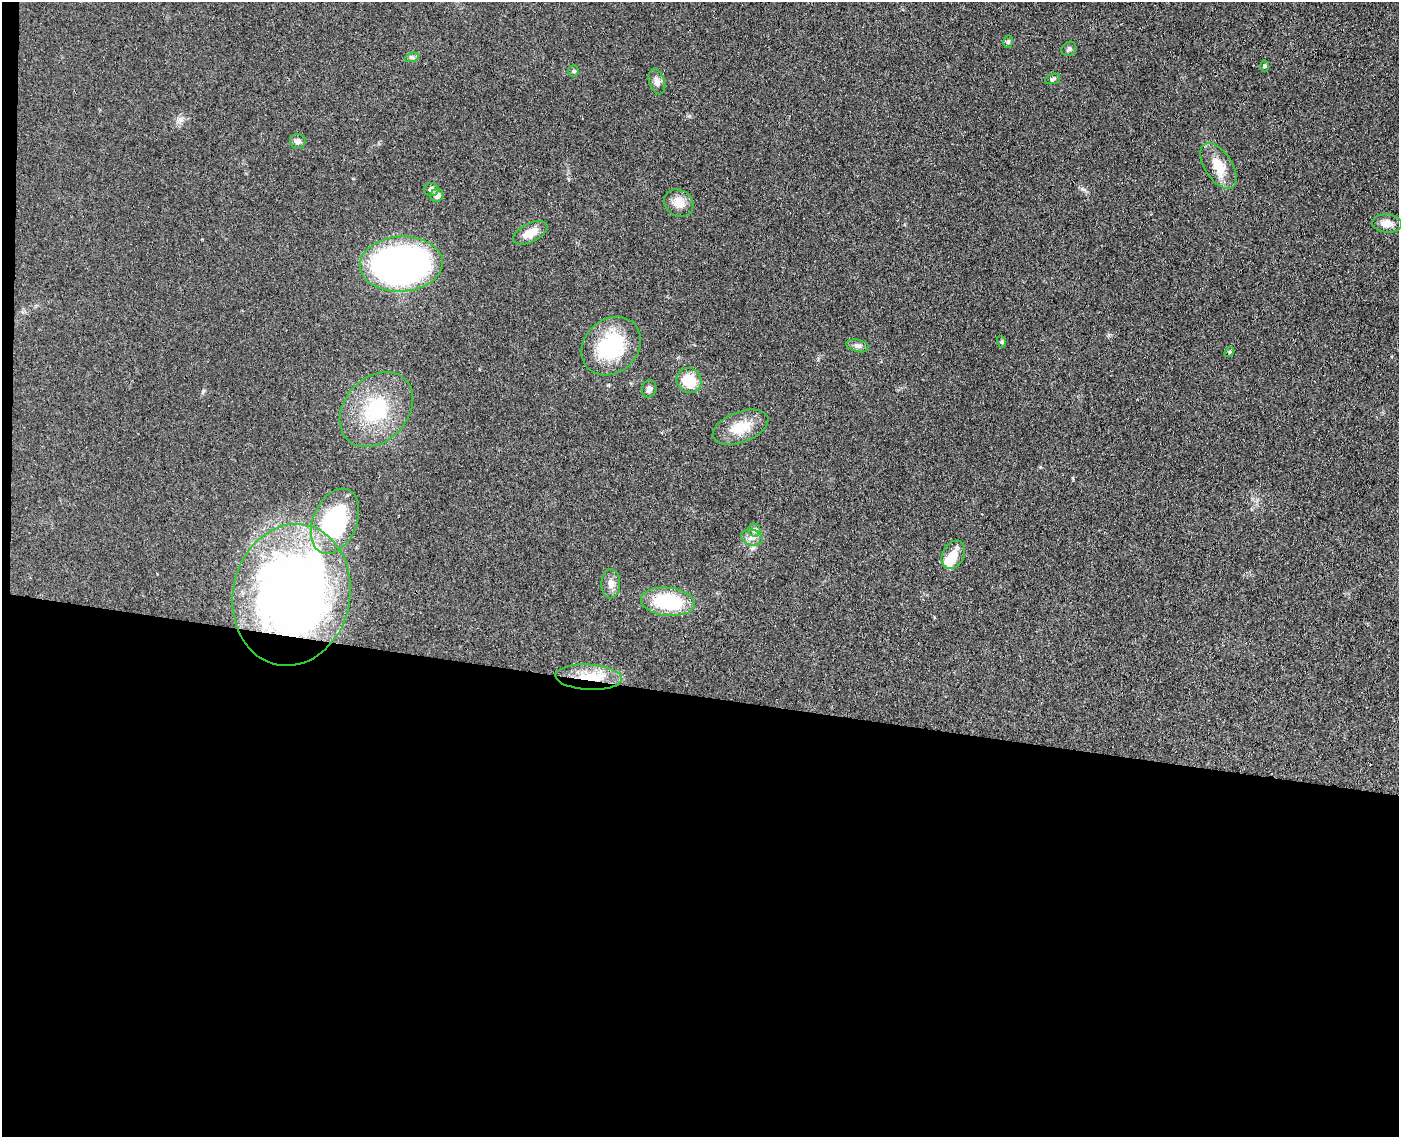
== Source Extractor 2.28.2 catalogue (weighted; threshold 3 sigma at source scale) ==
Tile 10 of 3 x 4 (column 1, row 4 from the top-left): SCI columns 275-1671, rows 7-1141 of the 4629 x 4554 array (HDU 1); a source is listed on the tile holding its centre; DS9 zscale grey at full resolution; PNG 1401 x 1139 px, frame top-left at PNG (2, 2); each listed source drawn as its Kron ellipse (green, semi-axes under 4 px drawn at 4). Shown black and unused: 39% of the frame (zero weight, under 3 of 4 exposures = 5% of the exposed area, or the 3 px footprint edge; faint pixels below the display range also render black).
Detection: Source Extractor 2.28.2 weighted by HDU 2 'WHT'; one run over the whole footprint, this tile lists its part. Background 0.0894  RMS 0.0064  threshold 0.029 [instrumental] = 3 sigma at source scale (4.5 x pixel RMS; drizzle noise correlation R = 1.50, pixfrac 1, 0.05/0.05 arcsec/px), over >= 5 px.
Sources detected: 32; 1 inside a brighter object's white glare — neither listed nor drawn; the other 31 listed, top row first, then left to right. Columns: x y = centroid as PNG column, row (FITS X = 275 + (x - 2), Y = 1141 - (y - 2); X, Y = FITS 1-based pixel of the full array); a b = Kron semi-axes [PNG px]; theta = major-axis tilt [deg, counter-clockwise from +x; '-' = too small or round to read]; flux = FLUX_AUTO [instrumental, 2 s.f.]
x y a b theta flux
1008 42 6 5 - 1.2
1069 49 8 6 36 1.7
412 57 7 4 17 1.3
1264 66 6 4 89 0.84
574 71 5 5 - 1
1053 79 8 5 19 1.3
657 81 13 8 -73 3.7
298 141 8 7 - 2.7
1218 166 26 13 -58 13
431 190 7 6 - 2.1
437 195 7 6 - 4.1
679 203 15 13 -35 8
1387 223 15 9 -4 5.8
530 233 18 9 26 8.1
401 264 41 27 3 260
1002 342 6 4 -72 0.82
611 346 32 26 43 48
858 346 11 6 -13 2.3
1229 352 5 4 - 0.66
689 380 13 12 - 17
649 389 9 7 69 2.4
376 410 42 31 48 45
740 427 29 15 21 16
335 521 34 22 67 75
754 530 6 6 - 1.8
752 538 11 7 -15 3.6
953 555 15 10 61 9.2
611 584 14 9 88 4.6
291 595 71 58 78 490
668 602 27 14 -6 42
589 677 33 12 -3 21
Overlapping masked pixels (flux is a lower limit): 2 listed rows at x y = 291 595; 589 677
Unlisted compact peaks at least as high as the median listed source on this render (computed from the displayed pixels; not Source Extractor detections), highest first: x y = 203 391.